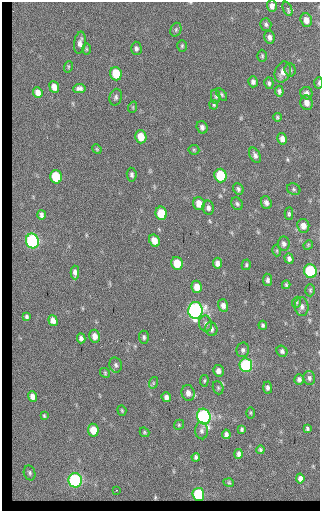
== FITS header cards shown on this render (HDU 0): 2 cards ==
NAXIS1  =                  318
NAXIS2  =                  509

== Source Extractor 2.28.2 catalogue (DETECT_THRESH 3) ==
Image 318 x 509 px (HDU 0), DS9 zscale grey, 1 PNG px = 1 image px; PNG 322 x 513 px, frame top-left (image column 1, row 509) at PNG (2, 2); each listed source drawn as its Kron ellipse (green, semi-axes under 4 px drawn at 4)
Background 42.1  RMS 7.7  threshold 23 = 3 sigma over >= 5 px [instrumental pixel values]
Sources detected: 111; all 111 listed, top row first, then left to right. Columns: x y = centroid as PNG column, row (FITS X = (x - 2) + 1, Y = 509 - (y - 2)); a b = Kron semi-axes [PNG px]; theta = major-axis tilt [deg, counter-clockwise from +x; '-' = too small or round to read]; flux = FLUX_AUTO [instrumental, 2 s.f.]
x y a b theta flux
272 6 6 5 - 2100
287 9 8 3 -68 1200
306 20 7 5 -70 3300
266 24 6 5 - 1000
176 30 7 5 72 950
269 37 6 5 - 1700
80 43 11 5 81 2400
182 46 6 4 88 720
136 48 7 5 -87 1200
86 49 6 4 -89 560
262 56 6 5 - 820
68 67 6 3 72 520
290 70 7 5 -87 1100
283 72 11 7 69 3800
116 74 7 5 -73 15000
253 82 5 5 - 1500
269 83 6 4 -74 1100
318 83 6 2 85 600
54 87 6 5 - 3400
79 88 6 4 5 1600
279 91 5 4 - 1100
38 93 5 4 - 2900
306 93 6 6 - 1600
222 94 7 4 -54 770
116 97 8 6 75 1300
216 97 7 4 -83 810
307 103 7 6 - 3000
214 105 4 4 - 580
133 107 6 3 72 560
277 117 4 4 - 650
202 127 6 5 - 1800
141 137 6 5 - 7900
282 139 5 4 - 2300
97 149 5 4 - 530
194 150 5 5 - 730
255 155 8 5 -62 1700
132 175 7 5 -82 1200
220 175 7 6 - 21000
56 177 7 5 -75 18000
238 189 6 5 - 1200
294 189 7 5 -24 920
266 203 6 5 - 1600
199 204 7 5 -73 5400
237 204 6 5 - 1000
208 208 7 5 -79 1700
161 213 6 6 - 13000
289 214 6 4 -89 840
41 215 4 3 - 1100
303 226 7 6 - 3100
32 241 7 6 - 68000
154 241 6 5 - 4600
284 244 7 6 - 1600
308 245 5 4 - 510
277 251 5 3 - 520
289 259 5 4 - 1500
177 263 6 5 - 9400
217 263 5 4 - 2100
246 265 5 4 - 760
310 271 7 6 - 42000
75 272 7 4 -89 1900
267 280 6 4 -80 1300
286 285 4 3 - 740
197 287 6 5 - 4600
310 290 6 5 - 710
297 302 5 3 - 540
223 305 6 5 - 2300
302 307 9 6 -84 2000
195 310 8 7 - 120000
27 317 4 3 - 740
53 321 6 4 -73 2700
206 324 8 6 -80 1700
263 325 4 4 - 880
211 329 7 6 - 1500
95 336 6 5 - 3200
144 337 6 5 - 940
81 338 5 4 - 1500
243 350 7 6 - 1300
282 351 6 5 - 1300
116 365 8 6 -77 1400
246 365 7 6 - 44000
218 371 6 5 - 2100
105 373 5 4 - 610
309 378 7 5 -76 1300
299 379 5 4 - 1600
204 381 6 4 83 680
153 383 6 3 72 720
218 388 7 5 -70 880
268 388 6 4 -88 1300
188 393 8 6 -78 2900
32 397 5 4 - 2300
166 397 5 4 - 1900
122 410 5 4 - 540
251 413 6 4 -90 580
44 416 3 2 - 460
204 416 8 6 -75 91000
179 425 5 4 - 670
307 428 4 3 - 720
242 429 4 3 - 790
93 430 6 5 - 6900
201 431 8 6 -85 1500
144 432 5 4 - 610
226 434 5 4 - 1400
261 450 4 3 - 770
239 454 5 4 - 1300
196 457 4 3 - 930
30 473 7 5 -71 1200
300 478 5 4 - 1600
75 480 7 6 - 68000
229 483 5 3 - 360
116 490 2 2 - 870
198 494 6 6 - 26000
At the frame edge (FLAGS 8, measured only in part): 1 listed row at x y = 318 83